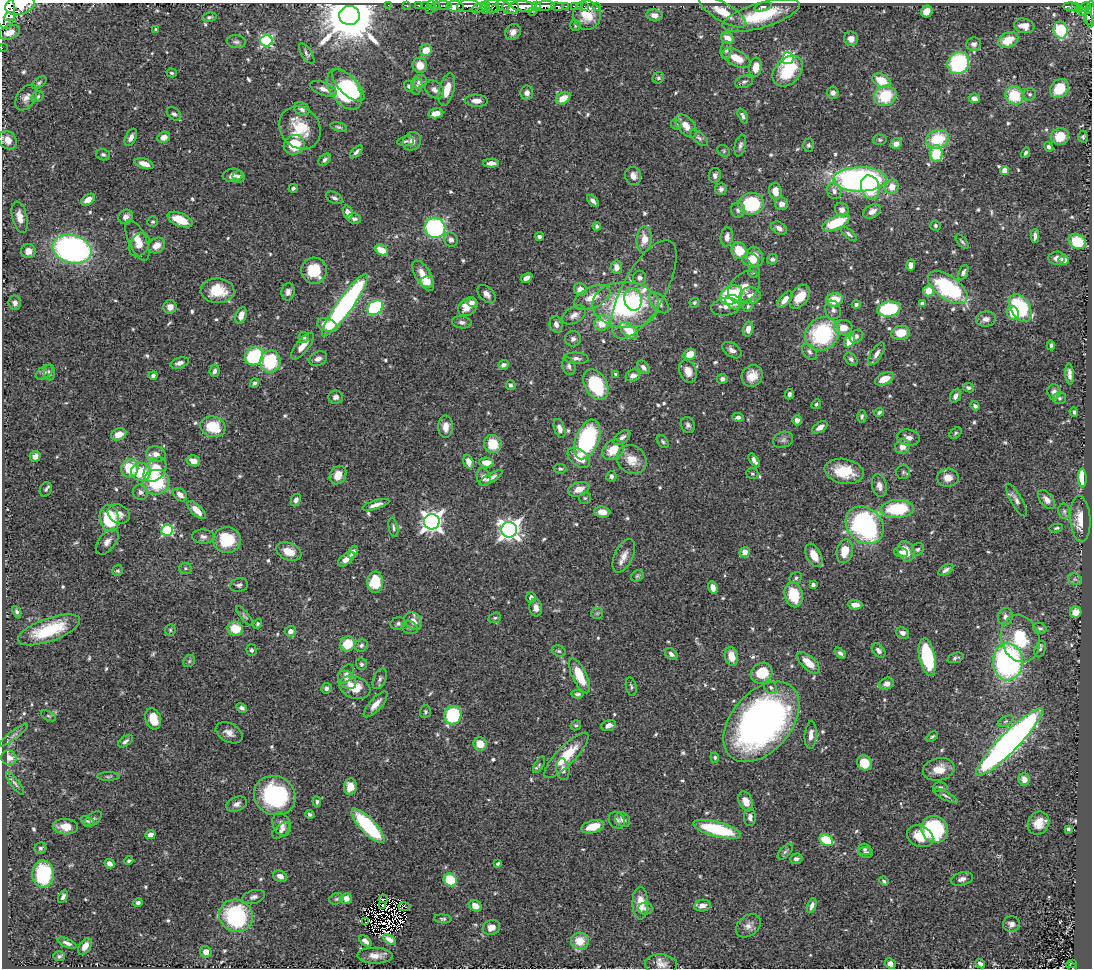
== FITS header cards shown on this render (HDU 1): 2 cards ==
NAXIS1  =                 1090
NAXIS2  =                  966

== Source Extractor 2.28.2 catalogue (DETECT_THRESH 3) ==
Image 1090 x 966 px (HDU 1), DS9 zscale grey, 1 PNG px = 1 image px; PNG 1094 x 970 px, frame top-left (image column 1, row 966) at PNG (2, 3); each listed source drawn as its Kron ellipse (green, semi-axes under 4 px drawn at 4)
Background 0.844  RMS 0.028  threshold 0.0844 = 3 sigma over >= 5 px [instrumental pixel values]
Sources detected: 665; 6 with non-positive FLUX_AUTO (blend fragments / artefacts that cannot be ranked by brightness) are neither listed nor drawn; of the other 659, the 500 brightest by FLUX_AUTO listed and drawn (159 fainter detections omitted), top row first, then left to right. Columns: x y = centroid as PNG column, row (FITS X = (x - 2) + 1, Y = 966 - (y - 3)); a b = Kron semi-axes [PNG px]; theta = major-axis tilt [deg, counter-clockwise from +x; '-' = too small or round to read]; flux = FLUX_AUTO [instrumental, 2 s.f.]
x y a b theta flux
20 5 15 9 12 2100
388 5 2 2 - 7.6
407 5 2 2 - 9.3
419 5 3 3 - 25
425 5 2 2 - 7.9
431 5 3 2 - 5.9
443 5 8 3 0 62
435 6 5 3 - 25
455 6 8 5 -10 910
469 6 12 6 1 1200
492 6 7 6 - 800
503 6 7 4 -24 370
524 6 13 5 -5 2400
537 6 4 3 - 510
545 6 10 5 3 1200
565 6 4 2 - 110
574 6 4 3 - 47
579 6 3 2 - 9.6
584 6 3 2 - 12
596 6 4 3 - 9.7
1071 6 7 3 -1 110
486 7 7 4 82 300
511 7 8 7 - 1000
557 7 6 4 -8 140
763 7 9 4 17 4.5
1076 7 4 3 - 100
1085 7 6 4 31 230
479 8 8 4 21 310
429 9 2 2 - 7.4
495 9 3 2 - 180
1080 9 4 3 - 94
5 10 19 10 -86 5100
927 11 6 5 - 23
1088 11 4 3 - 170
532 12 3 3 - 260
723 12 27 9 -30 41
1083 12 4 3 - 44
1091 14 14 3 88 130
349 15 10 9 - 15000
587 15 14 14 - 51
654 15 8 6 -11 11
761 15 40 12 17 100
10 17 6 2 24 680
209 17 7 4 12 3.7
1088 18 7 4 -84 150
575 25 5 5 - 3.2
1024 26 10 7 -11 16
156 29 4 3 - 3.2
1061 30 8 7 - 94
10 32 11 7 18 23
513 32 8 7 - 11
727 38 7 5 -33 22
851 39 7 7 - 13
1008 40 11 7 28 34
266 41 6 6 - 300
236 42 9 6 -5 5.8
974 44 7 6 - 8.4
2 48 2 2 - 7.1
426 50 6 5 - 25
726 50 9 5 83 5.8
307 54 12 5 -57 5.2
736 58 15 8 -27 34
788 58 6 5 - 220
958 63 11 10 - 150
420 65 8 7 - 26
756 67 9 6 82 22
788 71 17 12 47 91
172 73 5 4 - 3.4
658 78 6 5 - 3.5
881 81 9 6 -27 47
420 82 7 6 - 8.7
744 82 9 6 16 5.4
39 83 8 4 35 3.6
348 85 21 9 -44 100
409 86 5 4 - 4.1
417 86 8 5 78 4.9
323 89 14 6 -22 12
344 89 23 14 -56 190
447 89 16 7 75 27
1059 89 10 8 47 53
434 90 11 8 -39 10
527 93 7 6 - 8.2
833 93 6 6 - 8.7
1030 94 6 6 - 4.5
1014 95 9 8 - 71
885 96 11 10 - 76
37 97 6 5 - 4.6
26 98 14 9 56 12
563 98 8 5 30 25
974 98 5 4 - 10
476 101 11 6 -1 14
302 109 8 6 -34 8.1
436 113 7 5 9 19
174 114 8 5 -40 5.1
743 116 8 4 -65 5
676 124 5 5 - 3.5
686 126 13 8 -50 20
339 127 8 4 -13 3.6
300 128 22 19 -51 66
1060 136 9 8 - 40
131 137 9 5 63 9.8
164 137 7 5 25 13
1083 137 6 5 - 4.1
699 138 11 5 -40 5.5
937 139 12 9 21 72
8 140 10 8 -48 18
880 140 7 5 -1 3.4
405 141 8 5 8 4.1
412 141 9 8 - 13
896 144 6 5 - 11
294 145 10 10 - 55
740 145 11 5 77 6.5
808 145 6 5 - 3.8
1049 147 5 4 - 5.2
724 151 7 5 -38 3.2
356 152 8 4 45 5.7
936 153 8 6 -86 71
1026 153 5 4 - 3.9
103 155 7 5 -16 4.3
325 160 7 5 41 5
491 163 8 4 0 11
144 164 10 4 -18 14
1005 170 4 4 - 14
232 175 10 6 7 8.9
715 175 7 6 - 6.6
633 176 9 8 - 14
239 177 6 6 - 4.4
860 179 27 12 1 640
870 187 12 9 -74 56
892 187 7 6 - 22
293 188 5 4 - 4.2
721 189 6 6 - 6.4
775 191 8 6 -81 21
834 191 8 7 - 9.2
334 198 9 5 -26 6.3
88 200 7 5 35 19
593 201 7 4 -45 6.6
751 204 13 11 11 120
782 204 6 6 - 12
738 210 7 7 - 5.9
842 210 7 6 - 11
872 211 9 6 31 13
348 213 7 5 -73 12
20 217 16 7 -77 17
126 217 7 7 - 10
354 219 7 5 -13 6.3
180 220 13 6 -23 49
152 222 6 5 - 3.2
836 223 15 6 25 81
597 226 4 4 - 4.8
935 226 5 5 - 4.1
435 228 10 10 - 250
779 228 8 6 -31 10
849 234 10 4 -41 4.6
540 236 4 3 - 5.2
1035 236 7 3 89 7.2
727 237 9 6 83 11
644 239 13 7 85 23
137 240 22 9 -66 26
451 240 7 6 - 7.9
1077 241 9 7 -34 67
962 242 8 3 -49 3.1
139 245 12 9 59 15
157 245 9 7 36 18
72 249 20 14 -16 550
381 250 7 5 -26 36
28 251 7 7 - 14
739 251 8 7 - 49
755 257 10 8 -70 20
1057 258 8 6 5 8.9
772 259 5 5 - 5.1
751 260 8 7 - 30
1064 260 5 5 - 16
911 265 5 4 - 14
616 267 7 5 -85 16
314 271 13 13 - 64
754 272 6 5 - 3.4
963 272 7 4 66 5.9
423 276 17 7 -60 29
526 278 6 4 29 9.6
640 278 7 6 - 8.1
427 282 7 5 -5 26
744 287 18 13 44 24
948 288 23 11 -36 190
644 289 55 21 61 68
580 290 7 6 - 20
217 291 17 12 -2 53
929 291 5 5 - 27
288 292 9 6 80 7.8
486 294 11 7 -45 9.8
731 295 12 9 31 130
750 296 10 8 5 13
592 297 19 10 25 33
800 297 13 8 53 35
633 299 11 8 -80 36
785 300 10 5 50 14
834 300 9 6 18 41
734 302 9 6 -31 19
15 303 7 6 - 7.2
472 303 5 4 - 7.2
659 303 12 7 -47 12
694 303 5 4 - 3.5
922 303 4 4 - 6.7
856 304 4 4 - 5
345 305 38 8 54 500
626 305 33 23 -2 280
748 306 6 4 77 3.2
170 307 7 6 - 14
375 307 9 6 42 200
468 307 11 8 42 28
725 307 14 9 8 14
1020 308 15 9 -57 140
889 309 11 7 10 130
833 310 9 7 -68 8
1013 313 7 6 - 43
241 315 8 5 70 17
574 315 13 8 31 12
986 319 10 7 6 11
462 322 10 6 -7 6.6
602 323 8 7 - 36
556 324 8 6 -74 10
327 325 10 6 -19 32
843 328 9 7 8 23
748 329 7 5 77 14
629 331 11 6 -42 47
901 333 9 7 9 36
822 334 18 16 40 190
856 336 7 6 - 6.9
304 337 5 5 - 3.6
573 339 8 7 - 6.4
850 341 7 5 58 47
1051 345 5 3 - 4.1
302 346 16 6 51 20
732 350 11 6 -35 9.6
809 352 9 6 -49 6.5
690 354 6 5 - 21
876 354 13 5 58 10
254 356 9 9 - 170
576 358 12 5 -4 7.2
318 359 9 7 26 9.6
851 359 7 5 -44 5
270 361 11 10 - 130
179 363 9 5 16 8.8
503 365 5 4 - 7.5
569 366 9 6 -71 6.3
643 367 7 5 -52 7.3
215 371 6 5 - 6
688 371 12 8 -67 17
44 372 9 5 36 5.5
49 372 8 5 -87 5.9
616 374 4 3 - 5
1069 374 10 4 -85 8.9
153 375 4 4 - 5
633 376 7 6 - 11
752 376 11 10 - 27
722 379 5 5 - 5.7
884 379 10 6 23 26
254 383 5 4 - 3.6
511 385 5 4 - 4.8
596 385 16 11 -61 120
968 388 5 4 - 3.5
1054 392 7 6 - 8.5
789 394 5 4 - 5
955 396 7 5 61 9.1
336 397 7 6 - 8.8
1059 398 6 6 - 3.9
816 404 5 4 - 3.7
975 406 4 4 - 4.8
879 412 5 4 - 4.6
1074 412 5 4 - 3.7
862 416 6 4 90 4.2
738 417 6 4 -5 6.3
797 420 5 5 - 10
688 425 8 6 -63 6.4
213 427 13 10 -17 61
446 427 11 7 -89 15
820 427 8 5 33 12
560 428 10 5 -72 11
955 433 7 4 43 3.3
119 434 8 6 20 19
622 438 10 5 37 7.8
908 438 11 8 -11 13
587 439 21 11 69 230
783 440 10 8 19 7.3
663 441 7 5 -50 3.5
493 444 9 9 - 41
902 447 7 7 - 18
613 450 12 9 36 41
156 454 10 8 -11 14
35 457 5 5 - 13
579 458 13 8 -39 34
632 460 15 13 -40 30
754 460 8 4 -54 9.3
193 461 7 5 -15 16
468 462 7 5 -73 15
486 463 7 5 -5 22
130 468 9 8 - 66
560 469 6 5 - 3.4
155 470 14 9 51 54
844 471 20 12 -10 57
141 472 10 9 - 57
903 472 7 7 - 4.1
752 474 6 5 - 3.3
338 475 10 7 58 25
611 476 5 5 - 6
484 477 9 6 -73 9.2
491 478 13 4 29 11
948 478 11 9 2 20
1082 478 9 4 -88 78
156 482 13 12 - 110
879 486 11 7 -77 12
46 489 7 5 63 4.1
579 489 11 7 20 18
140 492 8 7 - 7.4
180 495 8 5 -43 14
585 498 6 6 - 3.5
296 500 6 4 65 5.6
1016 500 18 5 -60 9.8
1046 500 11 6 -51 11
376 505 14 4 17 11
897 509 17 9 3 120
197 510 12 5 -45 23
1064 511 8 6 -77 4.5
602 512 8 5 -5 19
119 514 12 9 -29 14
109 518 13 9 -81 110
1080 519 23 10 -86 29
432 522 8 7 - 1300
865 525 21 17 -44 380
393 527 10 4 -79 4.6
1056 528 7 4 9 3.2
167 530 6 5 - 190
509 530 8 7 - 1200
203 536 11 7 -3 7.9
227 540 14 13 - 71
107 542 15 8 51 12
918 549 7 5 42 4.6
289 551 13 8 -22 27
845 551 12 8 77 30
906 551 10 8 -63 27
353 552 7 4 64 12
745 552 5 5 - 19
901 552 7 5 -10 6.1
814 555 13 7 -62 26
624 556 18 9 65 18
346 559 10 5 38 15
185 568 6 5 - 3.4
946 570 8 4 33 7.5
118 571 6 5 - 4.2
637 576 7 5 32 3.4
796 578 6 5 - 4.5
1075 579 7 5 -29 3.5
375 582 10 8 86 69
239 585 9 6 11 5.9
813 585 4 4 - 5.6
713 587 6 4 -73 13
794 595 13 9 -77 67
531 597 5 4 - 7.7
855 605 7 5 -3 14
536 608 9 6 -83 11
17 612 6 4 -62 4.4
1076 612 6 5 - 18
597 613 6 5 - 3.3
244 616 12 4 -51 4.2
1005 617 8 7 - 8.3
495 618 6 5 - 3.4
413 621 10 7 -43 20
257 624 5 4 - 3.5
398 624 8 6 18 5.2
410 627 8 6 -26 5
1040 628 7 5 -24 4
235 629 8 7 - 47
49 630 33 11 20 110
170 630 5 5 - 3.3
290 631 5 5 - 9.8
903 633 7 5 -24 7.4
1020 639 24 19 -73 80
348 644 8 7 - 53
361 645 7 6 - 5.4
1040 649 8 5 71 5.2
252 650 5 5 - 4.2
559 651 7 5 -16 4
879 651 8 5 -52 6.6
840 653 6 3 -40 4.9
671 654 7 5 -42 5.9
731 656 9 6 -77 26
927 657 19 8 -78 130
955 658 8 5 19 4.4
189 661 6 5 - 3.3
1008 662 19 15 -88 430
808 663 14 6 -43 31
361 664 6 5 - 3.8
762 673 11 9 37 52
346 674 10 6 58 6.7
579 676 19 7 -65 50
380 679 11 6 66 6.2
347 680 10 8 -45 11
887 684 7 5 22 13
355 687 16 11 -20 42
631 687 9 5 -78 4.5
771 687 7 5 -46 5.1
326 688 5 5 - 6
577 694 6 4 -5 4.4
376 704 16 6 48 18
242 708 6 4 -30 4.6
425 712 6 5 - 3.7
453 715 9 8 - 130
48 716 8 4 -26 3.3
153 719 11 7 -72 38
1006 721 8 4 27 4.4
761 722 46 30 49 860
576 725 5 4 - 3.2
609 725 7 5 17 11
229 733 14 9 -28 14
14 735 18 3 38 6.4
811 735 14 6 85 14
932 737 7 3 34 3.2
125 741 8 4 35 5.5
1009 742 47 9 45 1300
480 744 7 6 - 24
566 755 30 9 46 65
715 757 5 4 - 3.4
9 758 8 7 - 26
865 763 8 7 - 38
539 765 9 4 58 3.6
563 769 11 6 -81 10
939 769 16 11 12 31
108 776 11 4 1 4.1
1024 779 6 5 - 14
15 783 14 4 -53 5.8
350 787 8 6 83 22
940 787 7 5 -1 3.5
275 796 21 19 -27 210
945 796 13 4 -27 4.7
746 801 10 6 -68 21
317 802 5 4 - 4.1
237 804 11 7 21 9.7
310 814 5 4 - 4.2
750 817 9 5 -90 7.3
93 819 10 5 37 5.1
617 820 9 7 -54 7.3
623 820 8 6 -40 8.4
87 821 7 4 -24 3.9
1038 823 12 10 58 23
281 824 12 8 -68 12
368 826 22 7 -46 180
65 827 12 8 -2 23
593 827 11 6 16 31
717 829 24 7 -15 130
934 829 14 12 -44 170
1068 829 4 3 - 3.8
281 831 10 6 38 7.8
150 835 5 4 - 12
920 836 14 10 -24 38
826 840 7 5 -29 64
40 848 6 5 - 4.6
865 849 6 6 - 4.2
785 852 9 5 47 4.8
866 853 7 5 -15 4.5
796 859 6 5 - 7.2
129 861 4 3 - 3.4
498 863 4 3 - 3.5
110 864 5 4 - 10
43 874 13 10 89 160
280 876 7 5 -24 10
962 879 11 6 15 9.5
450 880 7 6 - 72
884 881 5 3 - 3.7
63 897 7 4 62 6.1
254 897 12 6 16 7.4
346 898 5 5 - 13
336 899 7 5 16 3.7
383 899 4 2 - 5.1
138 903 5 4 - 5.7
640 903 16 7 -89 35
383 905 4 3 - 6
475 906 7 5 -34 18
702 906 8 5 9 12
812 906 8 4 71 7.6
404 907 6 3 3 6.3
646 908 7 6 - 6.2
236 916 17 16 - 200
443 919 9 4 -4 4.1
366 922 3 2 - 3.9
1011 924 8 7 - 9.7
748 926 14 10 38 14
491 928 9 7 19 15
389 939 7 4 -36 10
365 941 7 4 -39 8.4
580 941 9 8 - 35
67 943 10 4 -23 7.3
85 946 9 5 57 15
206 952 6 5 - 14
59 956 6 5 - 3.7
375 956 18 8 -1 18
1072 963 3 2 - 9.6
661 964 16 10 -4 15
890 964 6 5 - 10
980 964 5 3 - 6.5
1072 967 6 3 -32 24
At the frame edge (FLAGS 8, measured only in part): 6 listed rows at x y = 20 5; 5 10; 1091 14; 2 48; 8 140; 1072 967
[159 fainter detections neither listed nor drawn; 6 non-positive-flux detections neither listed nor drawn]